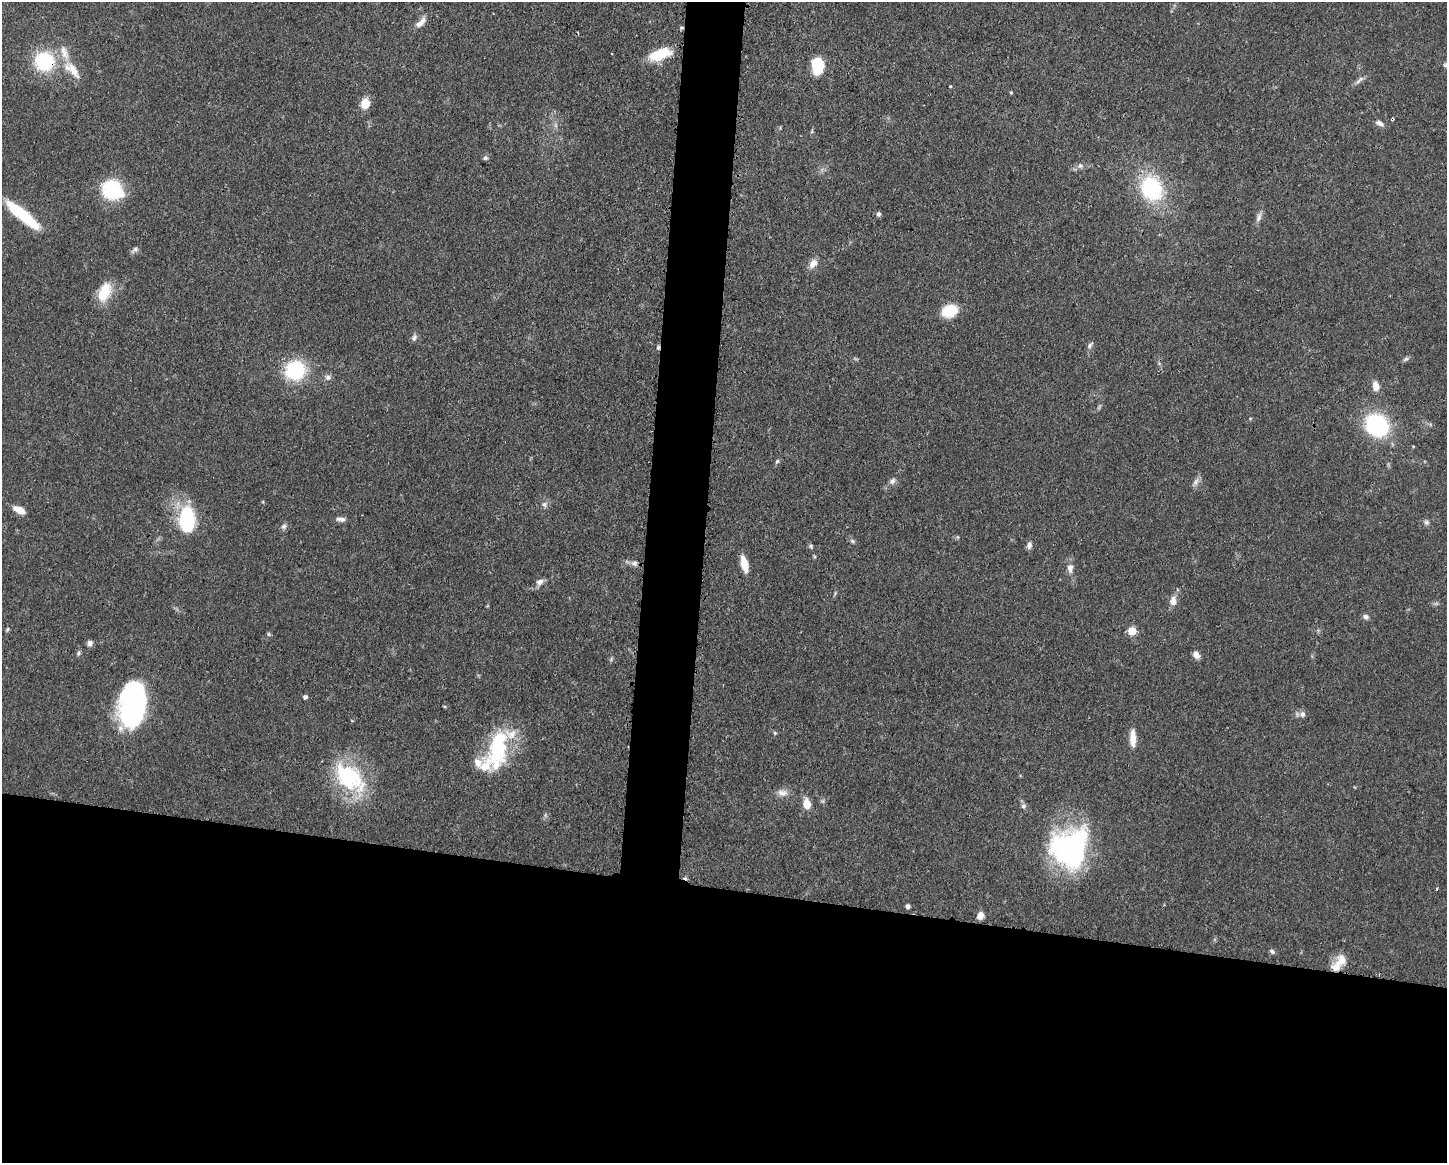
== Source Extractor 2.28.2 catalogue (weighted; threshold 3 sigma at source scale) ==
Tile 11 of 3 x 4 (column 2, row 4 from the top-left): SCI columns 1561-3005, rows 2-1162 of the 4680 x 4647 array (HDU 1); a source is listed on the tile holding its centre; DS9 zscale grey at full resolution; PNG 1449 x 1165 px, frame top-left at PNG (2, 2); no overlay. Shown black and unused: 27% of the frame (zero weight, under 3 of 4 exposures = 1% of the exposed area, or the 3 px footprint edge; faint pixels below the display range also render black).
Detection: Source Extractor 2.28.2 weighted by HDU 2 'WHT'; one run over the whole footprint, this tile lists its part. Background 0.0545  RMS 0.0032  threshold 0.0145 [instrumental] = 3 sigma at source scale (4.5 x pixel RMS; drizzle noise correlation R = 1.50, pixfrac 1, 0.05/0.05 arcsec/px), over >= 5 px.
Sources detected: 78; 2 cosmic-ray / hot-pixel residue — not listed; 6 inside a brighter listed object's ellipse — not listed separately; the other 70 listed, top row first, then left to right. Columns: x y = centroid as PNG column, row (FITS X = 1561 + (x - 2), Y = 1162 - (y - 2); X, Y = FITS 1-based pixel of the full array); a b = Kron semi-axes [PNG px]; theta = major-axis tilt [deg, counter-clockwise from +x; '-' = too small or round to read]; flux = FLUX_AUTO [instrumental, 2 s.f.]
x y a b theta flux
420 23 17 7 44 2.5
660 54 25 11 19 10
44 61 24 23 - 19
817 65 14 9 -90 14
73 70 29 9 -56 5.3
1361 79 8 6 45 1
950 86 3 3 - 0.36
1011 93 5 3 - 0.32
365 103 11 9 76 4.4
1380 123 12 6 -26 1.4
812 131 6 4 72 0.43
485 158 7 6 - 0.69
1080 166 8 7 - 1.1
1152 188 20 16 -62 32
112 190 21 18 -33 21
878 214 6 5 - 0.79
23 215 43 9 -40 17
1259 217 14 6 72 1.5
135 249 8 6 -15 0.85
813 263 13 9 56 2.5
104 292 25 14 67 8.1
950 311 13 10 20 13
414 337 9 6 67 1.1
1090 345 11 5 53 0.89
658 347 6 5 - 0.62
1406 359 8 5 27 0.75
295 370 19 18 - 22
328 377 8 7 - 1.1
1376 386 11 7 -77 2.6
1377 425 25 22 -41 32
777 461 7 4 54 0.58
893 481 9 7 61 1.1
1196 482 12 6 63 1.4
544 504 7 7 - 1.1
19 510 13 6 -26 3.9
341 519 12 6 -2 1.4
187 520 24 15 -89 25
1426 522 7 7 - 0.91
284 526 8 7 - 0.99
852 541 8 5 -28 0.67
1029 545 7 6 - 1.4
811 546 6 5 - 0.51
814 556 6 3 -71 0.36
634 563 8 8 - 1.3
744 564 17 7 -77 5
1070 568 14 8 -88 2.1
540 582 10 7 25 1.7
1173 601 11 8 82 2.8
1366 617 7 6 - 1.1
7 629 7 4 70 0.49
1132 631 5 5 - 9.4
268 634 6 4 -89 0.48
90 643 7 6 - 1.2
78 653 8 5 61 0.62
1196 655 9 7 -53 1.6
305 697 5 5 - 0.82
133 704 41 22 83 72
1302 714 9 8 - 1.4
775 733 5 4 - 0.45
1133 738 20 7 -89 4
498 747 53 24 76 27
350 778 46 27 -43 29
782 793 15 9 -8 2.3
807 804 9 6 -82 5.1
1023 806 8 7 - 0.97
1070 847 42 38 61 60
908 906 5 5 - 0.84
980 915 7 6 - 2.7
1272 951 8 5 -33 0.75
1340 961 19 13 60 4.3
Overlapping masked pixels (flux is a lower limit): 2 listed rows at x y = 44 61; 658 347